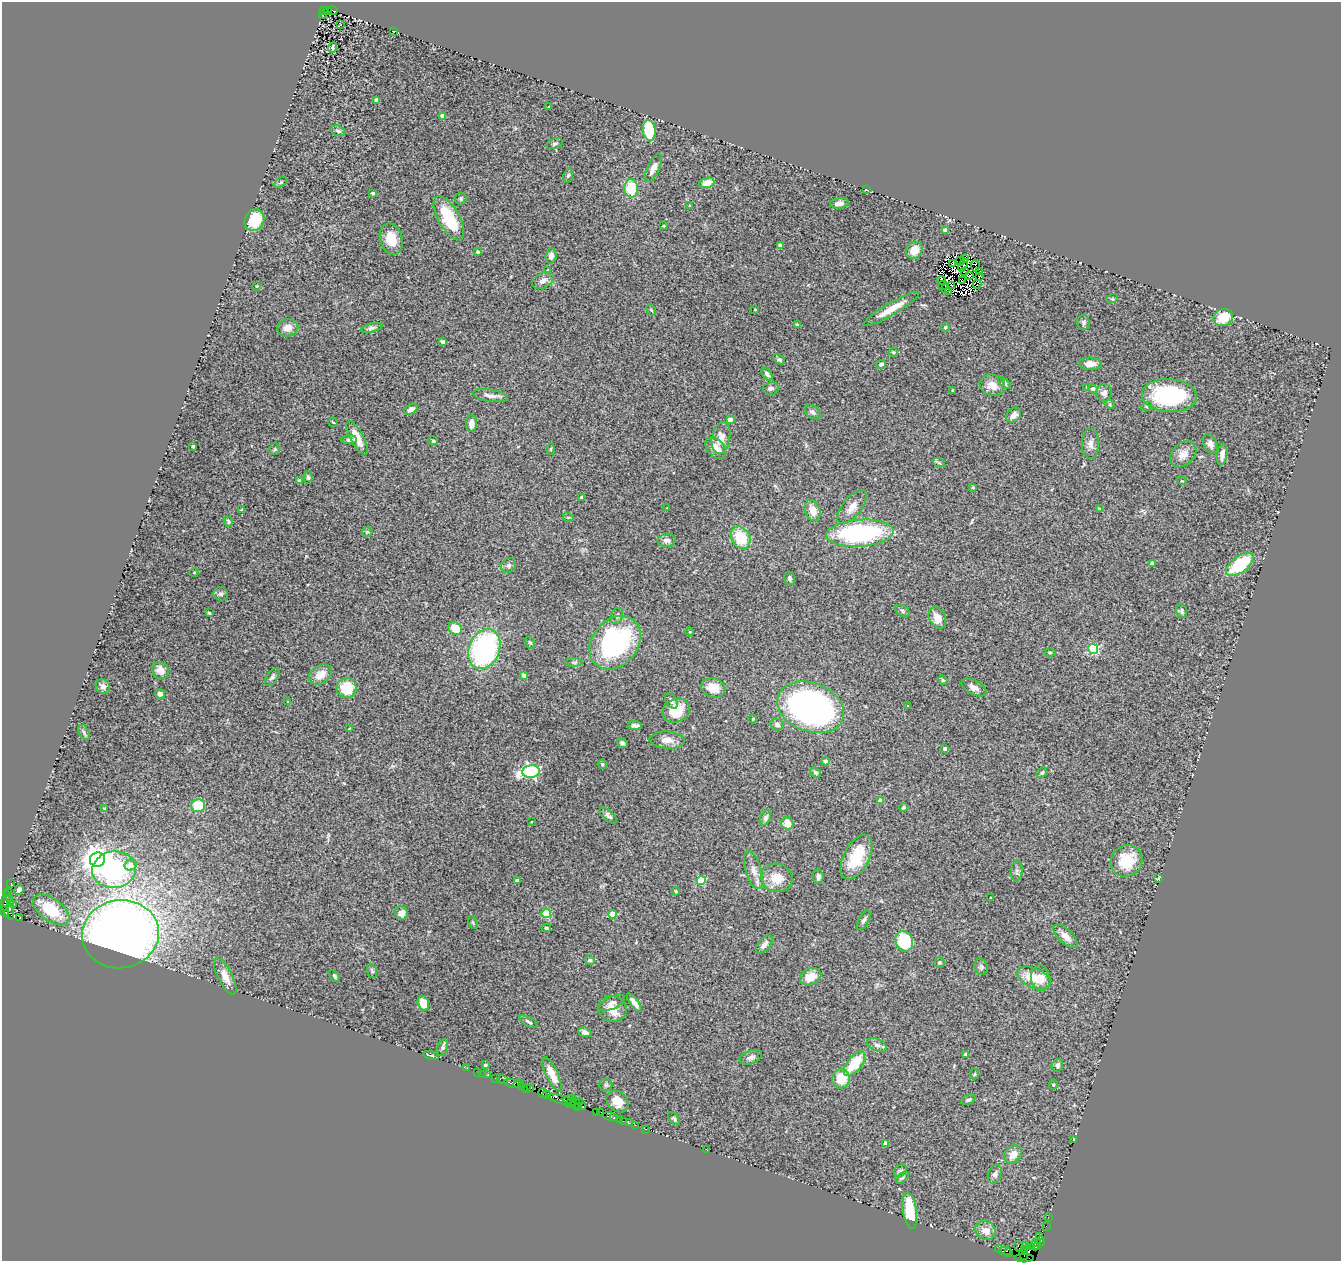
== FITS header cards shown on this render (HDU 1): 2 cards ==
NAXIS1  =                 1339
NAXIS2  =                 1259

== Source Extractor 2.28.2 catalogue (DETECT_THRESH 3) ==
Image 1339 x 1259 px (HDU 1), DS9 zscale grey, 1 PNG px = 1 image px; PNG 1343 x 1263 px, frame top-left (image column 1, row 1259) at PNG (2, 2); each listed source drawn as its Kron ellipse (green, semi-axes under 4 px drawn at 4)
Background 3.16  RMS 0.13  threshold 0.379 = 3 sigma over >= 5 px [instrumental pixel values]
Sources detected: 296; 8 with non-positive FLUX_AUTO (blend fragments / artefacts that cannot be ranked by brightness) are neither listed nor drawn; the other 288 listed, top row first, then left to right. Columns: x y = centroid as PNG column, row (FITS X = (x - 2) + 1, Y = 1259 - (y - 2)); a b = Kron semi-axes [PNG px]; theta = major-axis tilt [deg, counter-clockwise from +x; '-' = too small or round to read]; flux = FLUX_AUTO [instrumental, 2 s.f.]
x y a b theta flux
327 10 3 2 - 560
323 11 3 3 - 300
333 11 4 3 - 860
322 15 3 3 - 800
341 25 3 2 - 5.9
394 31 3 2 - 4.6
333 48 6 4 68 20
377 100 4 4 - 85
549 107 2 2 - 6.8
443 116 4 4 - 89
649 130 10 6 -81 350
338 131 7 5 -16 19
555 144 8 5 19 18
653 168 15 6 64 61
568 175 7 4 69 14
281 182 7 4 31 13
707 183 8 5 18 74
631 188 9 7 -88 250
866 190 3 2 - 8.8
373 193 4 3 - 17
461 199 6 5 - 14
839 203 9 5 6 41
689 205 4 2 - 7.2
449 218 24 10 -60 380
254 220 11 9 61 240
664 226 3 2 - 10
945 230 4 3 - 51
391 239 16 11 -75 140
780 245 4 3 - 33
914 250 9 8 - 100
477 252 3 3 - 16
551 256 7 5 86 35
965 259 4 2 - 12
960 261 5 2 - 6.8
953 264 2 2 - 3.6
963 265 7 3 64 15
975 266 6 2 -86 4.6
548 270 4 4 - 7.2
965 272 2 2 - 12
980 272 2 2 - 2.4
969 275 4 2 - 17
980 276 3 2 - 11
941 280 4 3 - 28
543 281 11 7 28 49
962 281 3 2 - 4.6
977 284 4 3 - 44
943 285 5 2 - 3.3
952 285 3 2 - 17
257 286 3 2 - 6.2
945 289 3 2 - 2.2
949 291 4 2 - 18
1112 299 6 3 18 9.6
891 309 32 6 30 140
651 310 6 3 -53 8.2
755 310 3 2 - 5.6
1223 318 10 8 21 200
1084 322 7 6 - 25
797 325 4 3 - 8
945 327 4 3 - 12
288 328 11 8 16 67
372 328 11 4 13 21
443 342 4 4 - 19
893 352 4 4 - 9.2
779 359 7 4 -38 13
881 364 5 4 - 17
1090 364 11 6 -2 62
767 374 7 4 -53 24
1005 383 8 4 -37 15
992 385 12 10 -20 83
1087 387 3 3 - 8.6
771 388 8 6 10 29
1093 389 4 4 - 36
953 390 3 2 - 6.9
1104 393 8 8 - 41
490 396 17 6 -9 47
1169 396 27 16 -4 850
1110 404 5 4 - 9.6
1147 406 5 3 - 10
411 409 7 4 31 41
813 412 9 6 -41 24
1014 415 8 6 46 50
730 419 4 4 - 90
333 422 5 2 - 7.1
471 424 8 5 88 70
357 438 19 6 -62 150
721 438 16 9 78 72
349 440 8 4 2 23
433 441 5 4 - 9.5
1090 444 15 8 90 49
1210 444 10 6 -68 39
193 446 3 3 - 22
716 448 12 8 -49 84
275 449 5 5 - 13
551 449 6 3 88 8.8
1183 454 15 11 44 81
1222 454 11 5 82 54
939 463 6 4 -19 13
308 477 6 4 -89 14
299 481 3 3 - 17
1182 481 5 3 - 7
973 487 3 2 - 9
581 497 4 4 - 13
852 507 20 9 51 83
667 508 3 3 - 5.5
1099 509 4 3 - 20
242 510 4 4 - 11
813 511 11 7 -71 110
568 517 5 3 - 8.5
228 522 6 4 -53 13
367 532 5 5 - 13
860 533 34 13 4 1200
741 538 12 9 -59 270
667 540 9 6 4 35
1152 563 4 4 - 56
1240 564 16 8 37 460
509 565 8 7 - 22
194 573 5 3 - 6.7
790 578 7 5 -77 23
221 594 7 6 - 24
903 611 8 5 -37 15
1182 611 7 5 -79 20
209 613 4 3 - 8.8
617 616 8 5 72 21
937 618 11 8 -63 96
455 628 7 6 - 180
690 632 4 3 - 6.3
530 643 6 4 -60 13
615 643 29 22 49 1500
484 649 20 15 68 1500
1093 649 5 5 - 700
1050 652 5 3 - 8.2
574 662 8 4 0 14
160 670 9 8 - 86
320 675 12 9 33 110
524 675 4 4 - 48
272 677 10 5 54 22
943 680 5 4 - 11
103 686 8 7 - 34
347 688 10 10 - 260
713 688 12 9 -15 120
974 688 13 7 -28 49
160 694 5 4 - 32
671 701 8 5 -59 23
288 702 4 2 - 6.2
908 706 4 3 - 6.7
811 707 34 24 -21 2700
676 711 14 11 25 220
753 719 4 3 - 8.8
635 725 7 4 -2 26
777 725 7 5 -25 26
350 729 3 3 - 21
84 732 8 5 -63 17
667 740 18 8 -3 68
622 743 6 4 -35 18
945 749 3 3 - 24
825 761 4 4 - 40
602 764 5 4 - 16
531 772 8 6 6 1700
815 772 6 4 -42 16
1042 773 6 4 48 13
880 801 4 4 - 55
198 805 7 6 - 210
904 807 4 3 - 9.8
105 809 3 3 - 17
608 815 11 5 -41 25
765 818 8 5 63 22
531 822 3 2 - 6.4
787 823 6 6 - 94
856 857 24 12 63 290
97 860 7 7 - 11000
1127 861 16 15 - 260
131 865 6 5 - 110
114 870 22 18 8 1200
754 870 19 8 -73 68
1017 871 10 5 85 27
818 877 7 5 -87 28
777 878 16 14 -18 160
1158 879 3 3 - 14
517 881 4 4 - 46
701 881 4 4 - 380
11 883 2 2 - 76
19 890 5 4 - 33
676 891 4 3 - 11
8 892 3 2 - 230
10 898 4 2 - 230
991 898 3 3 - 10
6 901 10 4 77 1300
10 904 3 2 - 410
14 904 2 2 - 90
8 908 12 4 -69 750
51 910 21 11 -36 360
5 911 6 3 -65 680
401 913 7 6 - 62
546 913 4 4 - 360
613 914 4 4 - 220
20 918 4 3 - 1300
864 920 10 5 61 25
473 922 6 3 -64 11
546 928 5 3 - 13
120 934 38 34 9 8600
1065 936 15 7 -42 67
904 941 10 8 -66 380
764 945 11 6 50 43
590 960 5 5 - 29
939 962 5 5 - 14
981 967 8 6 -73 19
372 971 7 4 -71 14
335 976 7 4 -54 13
225 977 20 7 -63 75
811 977 11 8 24 120
1033 978 18 9 -22 170
1041 978 13 9 -81 91
423 1003 8 5 -74 88
612 1003 14 6 26 35
634 1003 10 4 -54 50
612 1009 14 13 - 100
528 1022 10 4 -30 19
585 1032 7 4 -19 30
877 1045 10 6 -24 29
442 1048 8 5 78 17
966 1055 3 3 - 30
431 1056 8 3 -11 10
751 1057 11 6 19 33
854 1064 14 7 51 290
485 1065 3 3 - 19
1057 1066 6 6 - 22
467 1068 2 2 - 39
478 1072 2 2 - 72
483 1074 2 2 - 43
552 1074 18 6 -65 100
975 1074 5 3 - 7.7
488 1075 3 3 - 190
495 1078 3 2 - 82
841 1079 9 8 - 190
502 1080 5 2 - 200
513 1084 8 3 -14 1200
519 1084 5 3 - 600
1053 1084 5 4 - 14
606 1085 6 6 - 17
522 1086 3 2 - 320
526 1088 3 2 - 250
530 1088 3 3 - 200
543 1093 5 3 - 580
547 1095 2 2 - 180
570 1099 6 2 11 140
562 1100 14 3 -15 2000
968 1100 7 4 26 18
579 1101 2 2 - 160
572 1102 6 2 52 500
617 1102 12 9 -45 100
576 1104 6 3 -80 160
578 1106 3 2 - 200
583 1106 3 2 - 160
597 1112 2 2 - 73
601 1112 2 2 - 93
611 1117 8 3 -9 590
614 1118 3 3 - 260
674 1118 7 4 -49 13
619 1119 3 2 - 170
623 1121 2 2 - 170
629 1123 2 2 - 80
635 1125 2 2 - 100
645 1129 3 2 - 160
1074 1139 3 2 - 5.3
885 1143 4 3 - 34
707 1150 3 2 - 26
1013 1155 10 8 47 78
900 1171 7 5 44 18
995 1174 9 6 70 36
902 1178 7 3 41 14
910 1211 18 7 -82 350
1048 1217 2 2 - 55
1046 1226 2 2 - 56
986 1231 11 9 -30 74
1040 1236 4 3 - 470
1041 1241 5 3 - 330
1036 1242 3 2 - 190
1025 1245 4 2 - 180
1029 1245 2 2 - 97
1034 1246 5 2 - 170
1038 1246 3 2 - 89
1018 1247 6 3 -71 180
999 1249 3 2 - 48
1025 1250 4 3 - 140
1005 1251 6 2 3 410
1009 1252 3 3 - 160
1024 1254 6 2 -71 150
1024 1258 10 2 0 210
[8 non-positive-flux detections neither listed nor drawn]